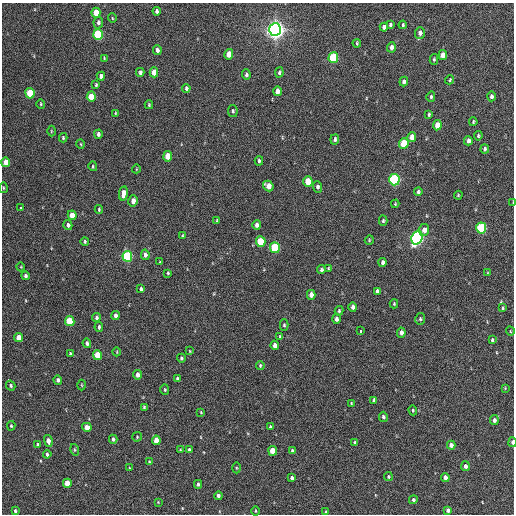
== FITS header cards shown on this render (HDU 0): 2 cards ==
NAXIS1  =                  512 / Axis length
NAXIS2  =                  512 / Axis length

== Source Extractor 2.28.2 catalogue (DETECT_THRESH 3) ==
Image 512 x 512 px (HDU 0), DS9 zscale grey, 1 PNG px = 1 image px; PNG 516 x 516 px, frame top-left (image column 1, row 512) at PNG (2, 3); each listed source drawn as its Kron ellipse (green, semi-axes under 4 px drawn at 4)
Background 294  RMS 17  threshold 49.8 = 3 sigma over >= 5 px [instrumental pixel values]
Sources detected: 165; all 165 listed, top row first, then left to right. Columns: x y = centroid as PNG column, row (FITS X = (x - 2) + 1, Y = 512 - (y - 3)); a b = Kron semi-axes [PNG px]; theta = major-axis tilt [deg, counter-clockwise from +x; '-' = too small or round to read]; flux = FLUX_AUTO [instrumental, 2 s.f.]
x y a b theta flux
157 11 4 3 - 2400
96 13 5 4 - 22000
112 18 5 3 - 990
98 22 6 4 78 2600
390 25 4 3 - 1700
403 25 4 3 - 1600
384 27 4 4 - 3800
275 30 6 6 - 810000
420 33 6 5 - 4000
98 35 5 5 - 76000
357 43 4 3 - 1200
391 47 5 4 - 3900
157 50 5 4 - 3500
229 54 5 4 - 12000
443 55 5 4 - 11000
104 58 3 3 - 930
333 58 5 5 - 73000
434 59 5 4 - 1500
140 72 4 3 - 2500
154 72 5 4 - 13000
279 73 5 4 - 2100
246 75 5 4 - 2400
101 76 4 4 - 3500
450 80 5 4 - 1400
404 82 5 4 - 2900
96 85 4 3 - 1500
186 88 4 3 - 2000
277 91 5 4 - 5800
30 93 5 4 - 39000
491 96 5 4 - 3000
91 97 5 4 - 24000
431 97 5 4 - 2000
41 104 5 4 - 1200
149 105 4 3 - 1200
233 111 6 4 -81 1700
115 113 4 3 - 970
429 114 4 3 - 1500
473 122 4 3 - 1200
437 125 5 4 - 14000
51 131 5 3 - 960
98 134 4 3 - 2400
478 136 4 3 - 1700
412 137 5 4 - 8500
63 138 4 3 - 1400
335 139 5 4 - 2100
468 141 5 4 - 4400
81 144 4 3 - 900
404 144 5 4 - 44000
485 149 4 3 - 2300
168 156 5 4 - 21000
259 161 4 3 - 2000
6 162 5 4 - 15000
93 166 5 4 - 1200
136 169 4 3 - 770
394 180 6 5 - 190000
308 181 5 4 - 25000
268 186 6 4 -48 9100
317 187 6 4 -88 3000
3 188 5 3 - 1000
418 192 4 4 - 2300
123 193 7 4 82 7700
458 195 4 3 - 1000
133 201 5 4 - 6200
513 202 4 2 - 920
395 204 4 3 - 1200
20 208 3 3 - 5100
99 210 4 3 - 1200
72 215 5 4 - 14000
217 221 4 3 - 1300
383 221 5 4 - 2000
68 225 5 4 - 3100
257 225 5 4 - 4300
481 228 5 5 - 100000
424 230 6 5 - 7500
183 236 4 4 - 1500
417 237 7 5 69 330000
369 240 5 4 - 1200
85 241 4 3 - 1400
261 242 5 4 - 43000
275 248 5 5 - 86000
145 255 5 4 - 3600
127 256 5 5 - 99000
160 262 3 2 - 2600
382 262 4 3 - 2800
21 267 4 3 - 830
328 268 4 3 - 1100
321 270 4 4 - 2200
168 273 3 3 - 1200
488 273 4 2 - 870
25 276 4 4 - 2500
141 289 4 3 - 2000
377 291 4 3 - 3000
311 295 5 4 - 6900
394 304 4 3 - 1300
353 307 5 4 - 3600
503 308 3 2 - 1200
339 311 5 3 - 1700
115 316 4 3 - 3900
96 317 4 4 - 2200
336 319 5 4 - 3900
420 319 5 5 - 1800
70 321 5 4 - 37000
284 325 6 4 -89 1600
99 327 5 3 - 2200
360 331 4 3 - 24000
510 331 5 3 - 810
401 333 5 4 - 4300
18 337 4 4 - 11000
280 337 4 3 - 1300
492 340 3 3 - 1600
87 343 4 4 - 3000
275 345 5 4 - 7200
190 351 4 2 - 650
117 352 4 3 - 900
70 354 4 3 - 1700
98 355 5 4 - 26000
181 358 4 3 - 1800
260 365 4 3 - 1500
137 375 5 4 - 5300
177 379 4 3 - 2300
58 380 4 4 - 2800
82 385 5 3 - 920
11 386 5 4 - 1700
505 388 3 3 - 810
165 390 5 4 - 1400
374 400 4 3 - 2500
351 403 4 3 - 1000
144 407 4 3 - 1400
413 410 5 4 - 1300
201 412 4 3 - 980
383 417 5 4 - 2600
494 420 5 4 - 4000
11 426 5 4 - 1400
87 427 5 4 - 9500
270 427 3 3 - 1800
137 437 5 4 - 1200
113 439 4 3 - 2500
156 440 5 4 - 14000
48 441 6 4 -76 6400
355 442 3 3 - 2100
513 442 5 2 - 3700
38 444 4 3 - 2700
451 445 4 4 - 5200
75 450 6 4 -73 1300
180 450 3 2 - 910
189 450 4 4 - 2100
273 451 5 4 - 18000
292 451 4 3 - 2300
47 454 4 3 - 2100
149 462 4 3 - 1100
465 466 5 4 - 4200
130 468 3 3 - 930
236 468 5 3 - 1100
388 476 4 4 - 1300
445 477 4 4 - 4900
292 478 4 3 - 2800
67 483 4 4 - 16000
198 484 4 3 - 2000
218 496 4 3 - 3300
413 500 4 4 - 1800
158 502 4 4 - 800
448 510 4 4 - 4200
15 511 4 3 - 1700
255 511 4 3 - 1100
326 512 3 3 - 1100
At the frame edge (FLAGS 8, measured only in part): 2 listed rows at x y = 513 202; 513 442